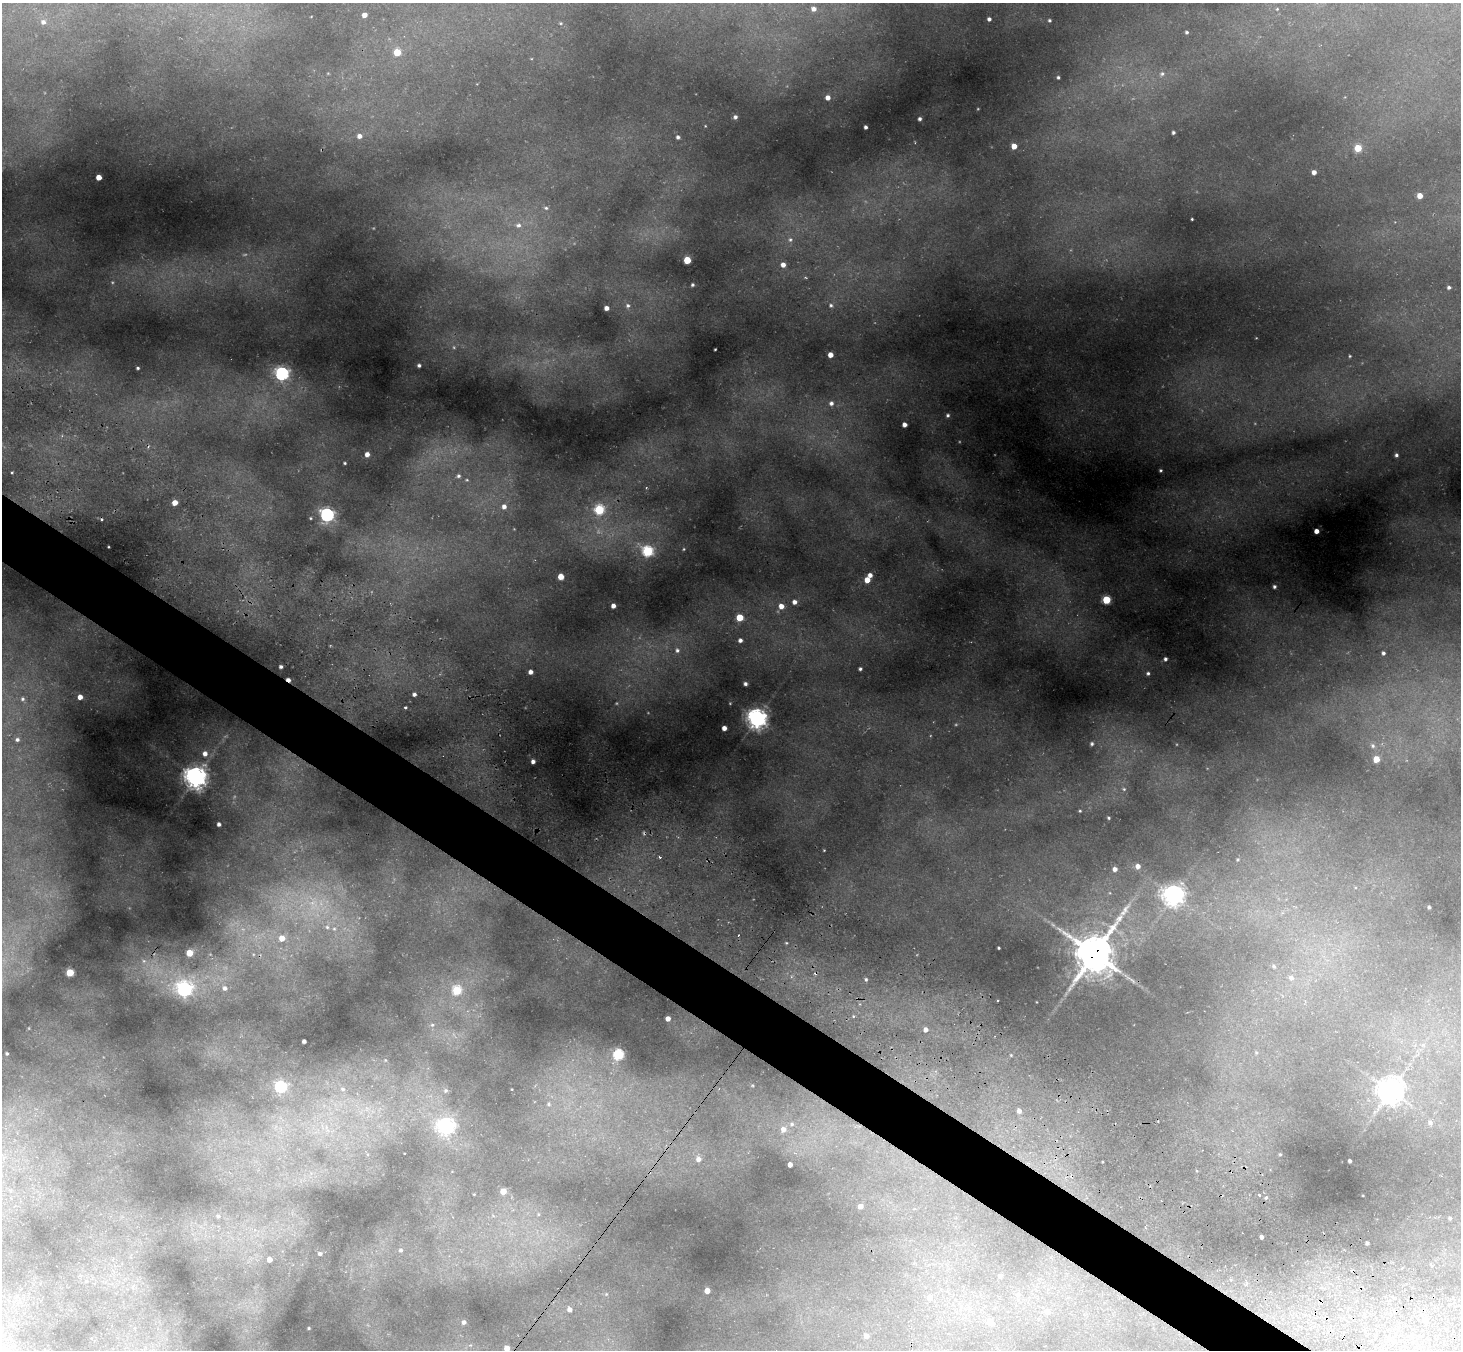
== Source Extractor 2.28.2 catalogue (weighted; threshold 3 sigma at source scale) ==
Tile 6 of 4 x 4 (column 2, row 2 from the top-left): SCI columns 1526-2984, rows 3047-4394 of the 5988 x 6014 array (HDU 1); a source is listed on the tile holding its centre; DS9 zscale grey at full resolution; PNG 1463 x 1352 px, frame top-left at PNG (2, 3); no overlay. Shown black and unused: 4% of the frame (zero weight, under 3 of 4 exposures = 7% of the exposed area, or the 3 px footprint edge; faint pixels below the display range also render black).
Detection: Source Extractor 2.28.2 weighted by HDU 2 'WHT'; one run over the whole footprint, this tile lists its part. Background 0.484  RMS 0.02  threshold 0.0916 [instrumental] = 3 sigma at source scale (4.5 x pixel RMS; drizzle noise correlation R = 1.50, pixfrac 1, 0.05/0.05 arcsec/px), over >= 5 px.
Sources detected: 156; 1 too faint to see at this stretch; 2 cosmic-ray / hot-pixel residue — not listed; the other 153 listed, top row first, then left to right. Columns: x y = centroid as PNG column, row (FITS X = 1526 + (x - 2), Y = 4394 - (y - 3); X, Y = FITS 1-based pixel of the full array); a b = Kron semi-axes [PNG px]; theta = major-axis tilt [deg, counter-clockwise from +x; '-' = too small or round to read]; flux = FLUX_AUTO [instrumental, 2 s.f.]
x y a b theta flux
814 9 5 4 - 8
1277 9 4 4 - 1.7
364 15 4 4 - 11
989 19 3 3 - 4.4
1049 20 3 2 - 1.9
43 22 6 6 - 7.5
1187 32 5 4 - 2.9
397 52 5 4 - 46
1162 74 6 5 - 4.5
1058 77 3 3 - 2.6
828 98 4 4 - 11
735 117 4 4 - 4.2
920 119 3 3 - 4
866 127 3 3 - 4.3
1173 132 3 3 - 3.2
359 136 5 5 - 8.2
678 137 3 3 - 4.3
1014 146 4 4 - 19
1358 148 5 4 - 50
1314 172 4 4 - 9.4
99 177 4 4 - 20
1420 196 4 4 - 19
546 208 6 4 -44 3.1
1192 219 2 2 - 1.5
518 225 9 6 1 6.5
790 240 5 5 - 3.7
687 260 4 4 - 58
783 265 5 5 - 10
692 285 4 3 - 2.9
1449 287 4 4 - 3.7
628 305 6 5 - 3.4
831 305 5 5 - 3
606 308 4 4 - 8.7
715 349 3 2 - 1.3
830 355 4 4 - 15
1350 356 4 4 - 2
419 365 3 3 - 3.7
138 368 3 3 - 2.4
282 374 6 6 - 370
831 403 5 5 - 5.6
948 415 5 4 - 3.2
904 424 4 4 - 9
367 454 5 4 - 10
1396 455 4 3 - 3.5
345 463 3 3 - 2
1161 470 3 2 - 2.1
12 472 3 2 - 2.1
458 476 6 6 - 4.9
175 503 4 4 - 15
504 506 7 6 - 9.7
599 509 5 5 - 120
327 515 6 6 - 370
1316 531 4 4 - 12
684 549 4 3 - 1.5
647 551 6 5 - 150
870 575 4 4 - 8.9
561 576 4 4 - 25
867 580 5 4 - 21
1274 587 3 3 - 3.3
1106 600 5 5 - 78
794 602 5 5 - 8.2
613 606 4 4 - 8.2
781 606 5 5 - 14
740 617 5 5 - 46
740 640 4 4 - 6.3
677 650 6 6 - 4.9
1383 653 3 3 - 4
1165 659 4 4 - 4.4
281 667 3 3 - 3.7
860 669 3 3 - 3.2
530 672 4 4 - 8.3
1148 673 4 4 - 3.3
288 680 4 3 - 8.8
745 684 3 3 - 4.4
414 694 3 3 - 5.2
80 697 4 4 - 11
23 699 6 5 - 3.7
757 718 6 6 - 1000
724 728 4 4 - 11
17 740 5 5 - 4.2
1092 744 4 4 - 2.9
1373 746 5 5 - 3
205 753 5 5 - 9.1
1376 759 4 4 - 28
533 762 4 3 - 6
196 777 7 7 - 1400
1124 789 4 4 - 1.9
1080 811 3 3 - 1.7
1108 818 4 3 - 2.2
219 824 4 3 - 4.6
660 857 3 3 - 5.2
1138 866 5 5 - 10
1115 869 5 5 - 8.5
1173 895 7 7 - 1200
1429 907 3 3 - 3.2
1125 909 15 7 60 14
327 927 6 5 - 4.2
334 929 6 5 - 3.6
282 938 5 5 - 20
999 948 3 2 - 1.8
190 953 5 4 - 38
1094 953 13 11 56 5000
1274 966 5 4 - 2.9
70 973 4 4 - 62
1291 978 7 6 - 6.4
866 979 4 3 - 2.4
225 988 6 6 - 5.9
184 989 7 7 - 330
457 990 5 5 - 90
668 1019 4 4 - 11
432 1025 6 5 - 4.5
926 1029 4 4 - 8.2
304 1041 4 3 - 5.2
7 1053 3 2 - 1.7
618 1054 5 5 - 150
281 1087 5 5 - 170
343 1089 5 4 - 2.6
446 1091 6 5 - 3
1391 1091 8 8 - 1900
549 1104 5 3 - 2.2
1019 1111 4 4 - 7.1
1430 1123 6 5 - 4.7
792 1124 6 5 - 4.9
446 1127 6 6 - 500
783 1129 7 7 - 12
1280 1154 3 3 - 1.6
698 1159 6 6 - 9.4
1350 1161 3 3 - 3.7
790 1164 4 4 - 10
503 1191 4 4 - 25
1259 1195 3 2 - 3.3
1266 1197 4 3 - 2.2
860 1206 4 4 - 9.6
218 1216 4 4 - 2.2
1450 1218 3 3 - 1.7
1261 1237 4 3 - 4.8
1367 1243 3 3 - 2.7
401 1250 5 4 - 2.8
320 1254 3 3 - 3.7
269 1260 4 4 - 12
1000 1276 4 4 - 4
86 1281 5 4 - 2.3
707 1291 4 4 - 18
1018 1295 5 5 - 2.9
930 1298 6 6 - 12
569 1309 4 4 - 7.9
1048 1312 5 5 - 9.5
1425 1320 5 5 - 12
464 1322 3 3 - 4.4
990 1322 8 5 -42 16
309 1328 2 2 - 1.1
866 1336 4 4 - 8.2
507 1348 4 4 - 18
Overlapping masked pixels (flux is a lower limit): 2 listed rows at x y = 288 680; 1094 953
Isophote crosses this tile's border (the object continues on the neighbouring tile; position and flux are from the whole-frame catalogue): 1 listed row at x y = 507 1348